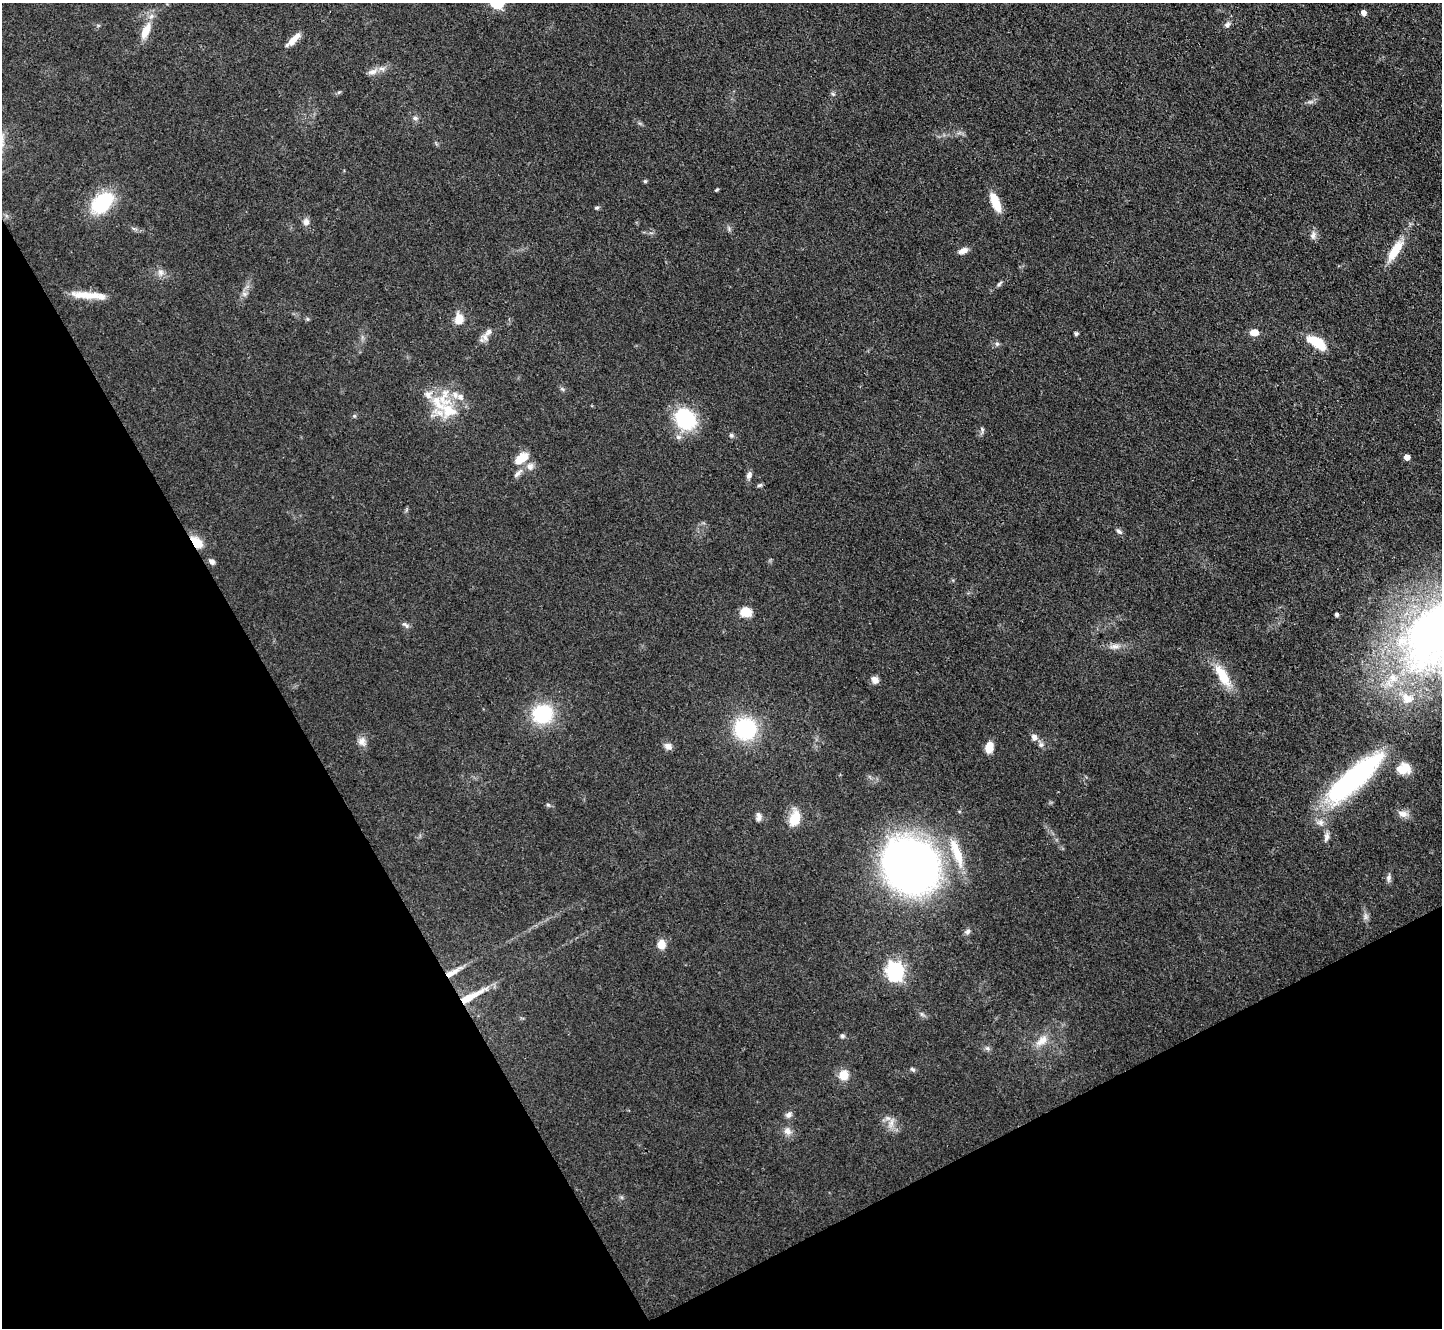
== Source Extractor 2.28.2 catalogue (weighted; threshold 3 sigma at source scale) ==
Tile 14 of 4 x 4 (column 2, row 4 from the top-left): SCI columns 1443-2882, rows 156-1481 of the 5764 x 5754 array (HDU 1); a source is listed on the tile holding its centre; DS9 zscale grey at full resolution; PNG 1444 x 1330 px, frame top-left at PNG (2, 3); no overlay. Shown black and unused: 28% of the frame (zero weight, under 3 of 4 exposures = <1% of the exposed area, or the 3 px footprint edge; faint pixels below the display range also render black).
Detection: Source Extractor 2.28.2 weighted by HDU 2 'WHT'; one run over the whole footprint, this tile lists its part. Background 0.0479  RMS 0.0057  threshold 0.0258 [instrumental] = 3 sigma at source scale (4.5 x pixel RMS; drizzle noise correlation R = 1.50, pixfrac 1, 0.05/0.05 arcsec/px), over >= 5 px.
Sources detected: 90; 7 inside a brighter listed object's ellipse — not listed separately; the other 83 listed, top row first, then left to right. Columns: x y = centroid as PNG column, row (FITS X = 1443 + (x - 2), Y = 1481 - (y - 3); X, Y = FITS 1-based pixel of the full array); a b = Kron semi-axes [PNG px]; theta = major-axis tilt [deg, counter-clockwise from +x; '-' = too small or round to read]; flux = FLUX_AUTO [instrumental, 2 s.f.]
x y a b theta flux
1363 13 5 4 - 4.1
1227 24 9 6 36 1.9
146 31 20 9 66 9.9
293 40 21 6 44 5.8
372 72 15 7 15 3.8
339 92 6 4 18 0.82
833 94 6 4 -44 0.9
1310 102 9 4 8 1.5
415 118 6 6 - 1.4
645 181 5 5 - 0.82
717 190 5 3 - 0.71
995 202 20 8 -67 13
102 203 29 19 43 32
597 208 6 5 - 0.97
306 222 9 8 - 2.9
1313 235 11 8 78 2.6
1395 250 27 9 58 14
963 251 11 6 21 3.9
161 272 9 9 - 2.8
999 284 10 4 49 1.3
244 294 7 6 - 1.7
87 295 42 8 -3 12
307 319 6 4 -89 0.78
459 319 10 8 84 9.2
1254 332 10 7 4 5.2
1076 334 6 4 -76 0.98
485 338 11 9 -51 3.3
1317 343 17 7 -33 26
997 344 6 5 - 1.3
562 389 7 4 -35 1
444 398 35 20 84 24
354 416 6 4 18 0.76
685 419 26 21 -48 37
982 429 7 5 -66 1.2
731 435 6 5 - 1.1
1407 457 4 4 - 4.9
521 459 20 11 38 9.2
530 466 11 9 72 3.8
518 473 18 6 45 3.3
749 475 11 7 73 2.2
760 485 7 5 17 1.1
1119 531 9 5 -33 1.5
197 542 17 9 -49 9.4
212 561 8 6 -42 2.2
745 612 10 8 -3 11
1336 614 4 4 - 1.5
405 625 11 5 -44 1.7
1435 633 106 67 47 340
1115 646 16 6 4 3.7
1222 675 30 12 -59 16
875 680 8 7 - 4.1
543 714 17 16 - 40
745 729 17 17 - 55
1034 737 8 7 - 2.8
362 741 12 10 88 3.9
1041 745 7 6 - 1.8
668 746 10 8 -30 3.2
989 747 12 8 79 6.6
1404 769 17 14 5 9.9
1354 778 75 19 42 110
548 805 6 4 -19 0.86
1403 814 15 9 -14 4.1
758 816 10 6 89 2.5
794 819 16 10 74 14
1326 837 13 7 79 2.6
957 852 44 12 -70 18
910 866 51 44 -48 300
1389 878 12 6 82 2.1
1366 917 9 6 -84 2.1
967 932 8 6 35 1.7
661 944 11 9 86 6.1
895 971 8 7 - 230
452 972 25 6 28 6.4
471 996 42 7 29 13
922 1014 7 5 -59 1.3
842 1036 6 5 - 1.1
1042 1041 20 10 39 7.3
987 1048 6 6 - 1.4
913 1069 7 5 -42 1.3
843 1075 10 9 - 8.4
789 1115 10 7 13 2.1
891 1123 16 6 78 3.7
787 1131 11 9 -31 3.7
Overlapping masked pixels (flux is a lower limit): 3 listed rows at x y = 197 542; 452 972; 471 996
Isophote crosses this tile's border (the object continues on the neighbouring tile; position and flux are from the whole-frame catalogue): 1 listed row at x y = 1435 633